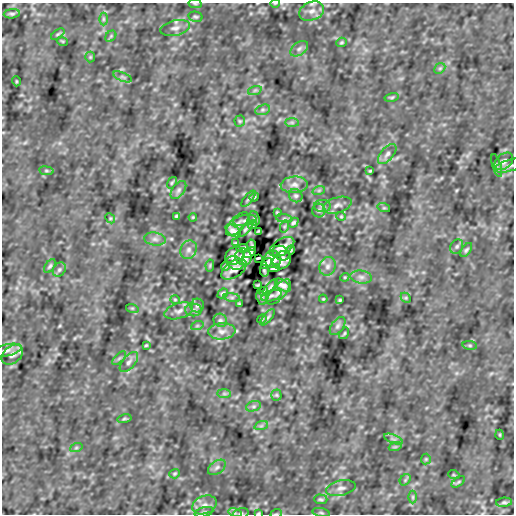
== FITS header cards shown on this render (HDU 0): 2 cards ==
NAXIS1  =                  512
NAXIS2  =                  512

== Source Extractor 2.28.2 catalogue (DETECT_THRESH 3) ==
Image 512 x 512 px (HDU 0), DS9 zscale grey, 1 PNG px = 1 image px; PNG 516 x 516 px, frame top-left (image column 1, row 512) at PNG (2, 3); each listed source drawn as its Kron ellipse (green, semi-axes under 4 px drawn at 4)
Background -2.48e-06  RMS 9.3e-05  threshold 2.80e-04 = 3 sigma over >= 5 px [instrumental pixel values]
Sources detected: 138; all 138 listed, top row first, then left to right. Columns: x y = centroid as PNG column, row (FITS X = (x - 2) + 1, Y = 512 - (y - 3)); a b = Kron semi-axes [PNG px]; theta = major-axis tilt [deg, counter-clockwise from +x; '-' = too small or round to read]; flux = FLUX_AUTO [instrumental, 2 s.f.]
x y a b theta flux
275 3 5 3 - 0.0053
195 4 7 3 -8 0.0071
312 11 13 9 22 0.047
12 14 8 4 4 0.011
195 17 7 5 -12 0.011
103 19 6 4 -90 0.0091
175 28 15 7 12 0.033
58 34 8 4 36 0.0079
111 36 6 4 48 0.0091
62 41 6 3 -18 0.0053
341 42 5 4 - 0.0082
299 49 10 6 35 0.022
90 57 5 5 - 0.0073
440 68 6 4 43 0.0099
122 77 10 4 -23 0.013
16 81 5 3 - 0.0053
255 90 7 4 19 0.012
392 97 7 4 13 0.0089
263 110 8 5 19 0.013
240 121 5 5 - 0.0089
292 122 7 4 0 0.011
387 154 12 6 50 0.025
504 161 10 7 40 0.023
497 165 12 4 -73 0.011
509 166 15 6 16 0.026
46 171 7 3 -8 0.0083
370 171 3 3 - 0.0061
172 183 6 3 57 0.0074
294 185 13 8 5 0.041
178 190 10 6 53 0.019
319 190 6 4 19 0.009
296 196 7 6 - 0.015
254 197 4 3 - 0.0067
248 199 10 4 50 0.011
337 205 15 7 17 0.036
322 206 8 6 -1 0.019
384 208 6 4 -18 0.0075
319 210 7 6 - 0.014
277 212 3 3 - 0.006
176 216 3 3 - 0.007
341 216 5 4 - 0.0065
193 217 4 3 - 0.0054
110 218 5 4 - 0.0069
254 218 7 5 -68 0.012
284 219 8 4 -8 0.013
245 220 12 5 10 0.021
293 223 5 4 - 0.011
237 224 15 7 48 0.032
252 225 5 4 - 0.0095
285 226 6 4 71 0.0086
246 229 10 4 49 0.012
233 231 9 5 -35 0.03
258 231 3 2 - 0.0066
155 239 11 6 -7 0.025
235 243 4 2 - 0.0066
252 245 6 2 -77 0.0099
457 246 7 6 - 0.014
282 247 14 7 33 0.04
242 248 6 4 3 0.014
189 250 9 8 - 0.03
291 250 5 3 - 0.0093
466 250 8 4 56 0.012
250 253 7 4 42 0.017
281 253 9 6 -32 0.019
234 256 10 8 42 0.035
243 257 8 8 - 0.045
258 258 4 2 - 0.0063
273 259 8 8 - 0.046
282 260 10 8 42 0.035
235 263 9 6 -25 0.019
266 263 6 3 46 0.018
210 265 6 4 79 0.0075
50 266 8 4 56 0.012
225 266 5 3 - 0.0093
327 266 9 8 - 0.029
274 268 6 4 3 0.014
234 269 14 8 34 0.041
59 270 7 6 - 0.014
264 271 6 2 -77 0.0099
345 277 4 3 - 0.0056
361 277 11 6 -7 0.025
258 285 3 2 - 0.0066
283 285 9 5 -35 0.03
270 287 10 4 49 0.012
264 291 5 4 - 0.0094
279 292 15 6 48 0.031
223 293 5 4 - 0.011
271 296 11 5 16 0.018
232 297 8 4 -8 0.013
262 298 7 5 -68 0.012
406 298 5 4 - 0.007
323 299 4 3 - 0.0054
175 300 5 4 - 0.0066
340 300 3 3 - 0.007
239 304 3 3 - 0.006
197 306 7 6 - 0.014
132 308 6 4 -18 0.0076
194 310 8 6 -1 0.019
179 311 15 7 17 0.036
268 317 10 4 50 0.011
262 319 4 3 - 0.0067
220 320 7 6 - 0.015
197 326 6 4 19 0.0091
338 326 10 6 53 0.019
222 331 13 8 5 0.041
344 333 6 3 57 0.0074
146 345 3 3 - 0.0061
470 345 7 4 -8 0.0084
6 350 15 6 13 0.028
12 355 12 8 40 0.034
119 358 9 3 45 0.0099
129 362 12 6 50 0.025
224 394 7 4 0 0.011
276 395 5 5 - 0.0089
253 406 8 5 19 0.013
124 419 7 4 13 0.0088
261 426 7 4 19 0.012
500 435 5 3 - 0.0051
394 439 10 4 -23 0.014
395 447 6 4 18 0.0084
76 448 6 4 19 0.0091
426 459 5 5 - 0.0073
217 467 10 6 35 0.022
175 474 5 4 - 0.0082
454 475 6 3 -18 0.0054
405 480 6 4 48 0.0091
458 482 8 4 36 0.0079
341 488 15 7 12 0.032
413 497 6 4 -90 0.0091
321 499 6 5 - 0.011
504 502 8 4 4 0.011
204 505 13 9 22 0.045
204 512 9 5 16 0.014
235 513 6 4 -17 0.012
241 513 8 5 10 0.012
258 513 3 2 - 0.0064
321 513 9 3 -11 0.01
276 514 6 3 19 0.0071
At the frame edge (FLAGS 8, measured only in part): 7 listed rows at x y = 275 3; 195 4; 312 11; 509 166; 241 513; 258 513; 276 514